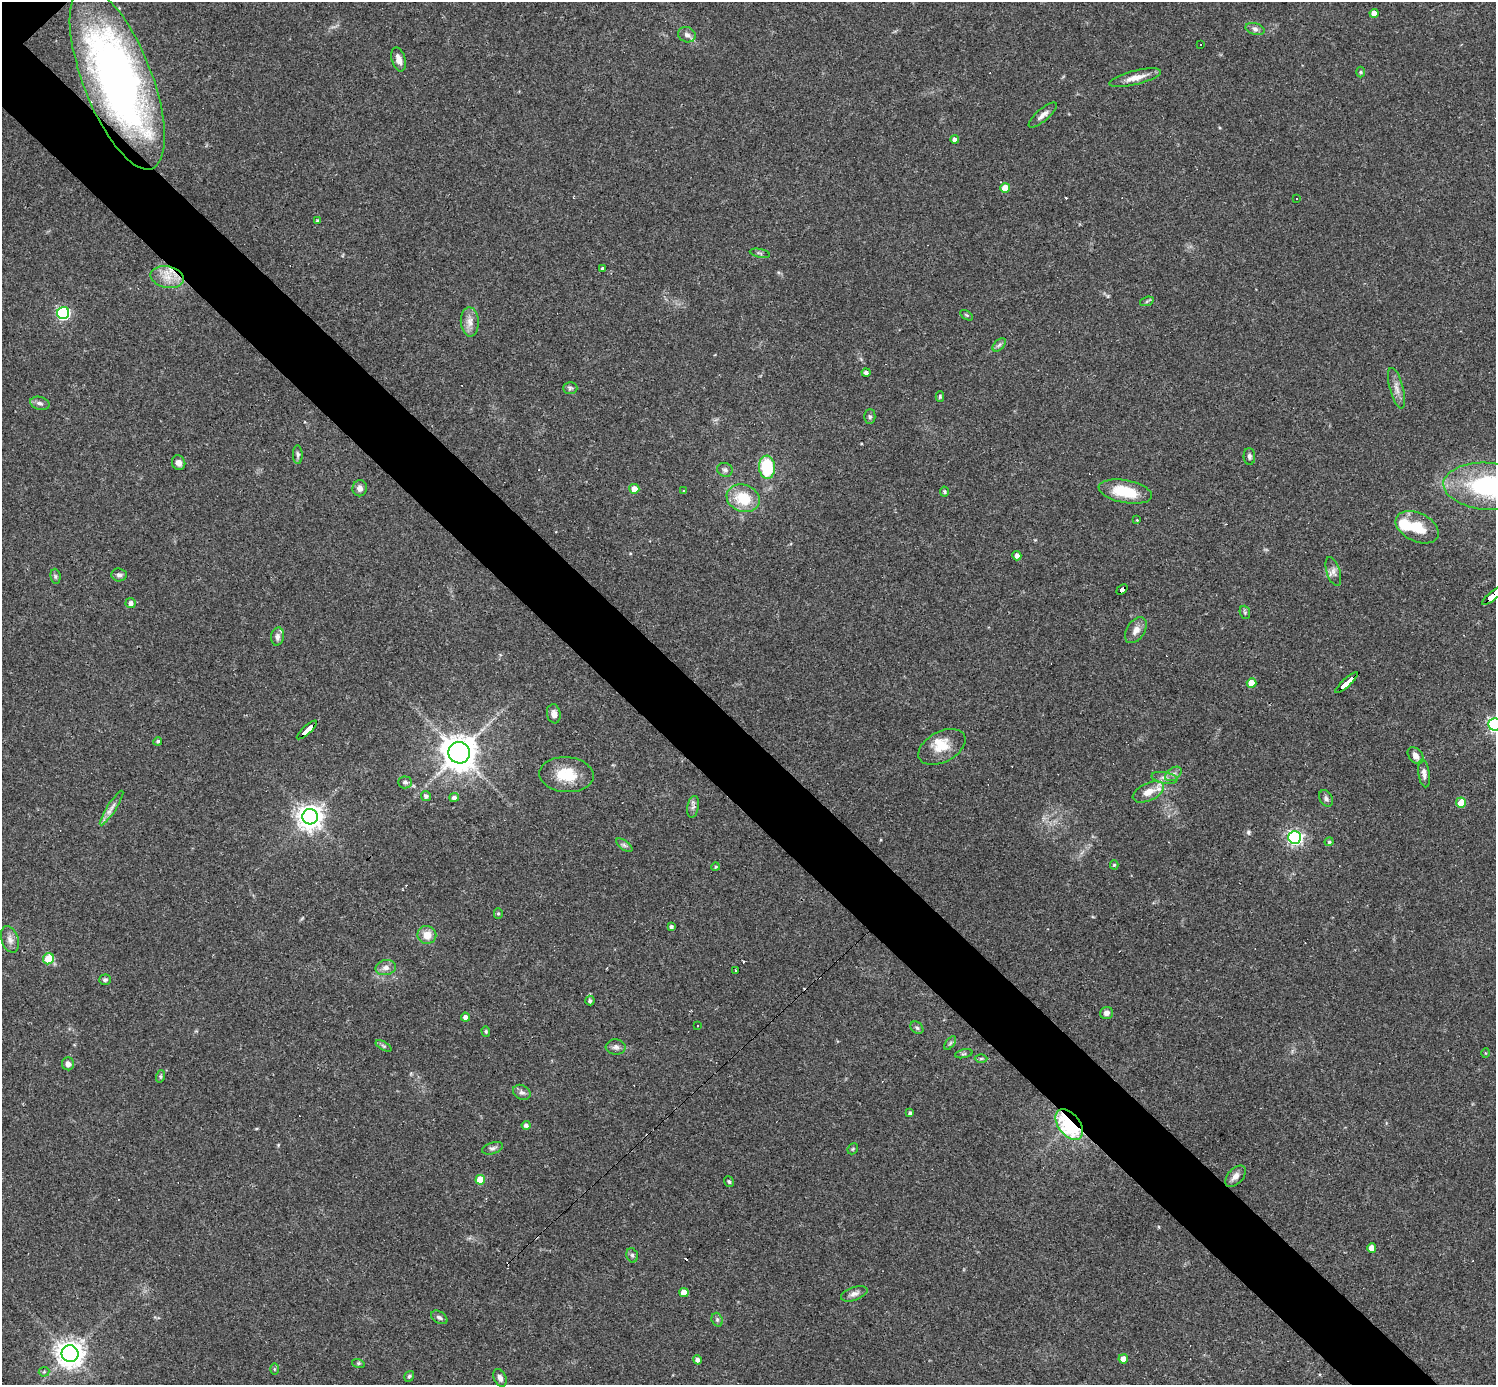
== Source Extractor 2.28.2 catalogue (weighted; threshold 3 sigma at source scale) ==
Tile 6 of 4 x 4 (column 2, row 2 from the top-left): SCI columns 1495-2988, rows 3060-4442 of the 5977 x 5977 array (HDU 1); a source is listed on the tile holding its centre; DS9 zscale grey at full resolution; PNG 1498 x 1387 px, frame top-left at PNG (2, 2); each listed source drawn as its Kron ellipse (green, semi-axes under 4 px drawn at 4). Shown black and unused: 6% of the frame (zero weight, under 3 of 4 exposures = <1% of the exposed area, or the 3 px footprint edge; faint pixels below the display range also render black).
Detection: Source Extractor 2.28.2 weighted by HDU 2 'WHT'; one run over the whole footprint, this tile lists its part. Background 0.0358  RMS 0.0044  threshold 0.0196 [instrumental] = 3 sigma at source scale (4.5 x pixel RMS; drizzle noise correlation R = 1.50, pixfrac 1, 0.05/0.05 arcsec/px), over >= 5 px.
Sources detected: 139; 14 cosmic-ray / hot-pixel residue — neither listed nor drawn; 2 inside a brighter listed object's ellipse — not listed separately; the other 123 listed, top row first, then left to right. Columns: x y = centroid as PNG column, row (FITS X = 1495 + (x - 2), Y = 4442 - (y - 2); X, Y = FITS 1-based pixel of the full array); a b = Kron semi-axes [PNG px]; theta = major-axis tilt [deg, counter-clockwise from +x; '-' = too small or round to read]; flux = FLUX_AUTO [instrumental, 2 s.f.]
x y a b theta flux
1374 13 4 4 - 3.1
1255 29 9 5 -16 1.5
687 35 9 7 -20 2
1201 44 3 3 - 0.88
399 59 12 6 -73 3.1
1361 72 5 3 - 0.47
1135 78 26 7 14 4.8
117 79 96 34 -69 220
1043 115 18 6 40 2.5
955 140 4 4 - 1.7
1005 188 5 4 - 6.6
1296 199 3 3 - 0.6
317 221 4 3 - 0.78
760 253 10 3 -11 0.69
603 269 3 3 - 3.3
167 277 17 10 -12 6.3
1147 301 7 4 19 0.77
63 313 6 6 - 74
967 315 7 4 -33 0.59
470 322 14 9 -87 3.5
999 345 8 4 45 1
866 373 4 4 - 1.4
570 388 7 6 - 0.92
1397 388 21 7 -75 3.2
940 396 5 4 - 0.57
40 403 10 6 -15 1.5
870 417 7 5 89 0.95
298 455 9 5 -88 1
1249 456 8 6 -88 1.2
179 463 7 6 - 2.5
767 467 11 8 -86 22
725 470 8 7 - 1.3
1489 486 46 23 -4 60
360 488 8 7 - 1.8
634 489 5 5 - 4
684 491 3 3 - 0.39
944 492 5 5 - 0.67
1125 492 27 11 -11 15
743 498 17 13 -19 14
1137 520 3 3 - 0.29
1417 527 23 14 -26 12
1017 556 4 4 - 2.1
1333 571 15 6 -73 2.3
119 575 7 6 - 1.4
55 576 8 5 -84 0.84
1122 589 6 4 40 39
1493 596 13 4 41 120
131 603 5 5 - 1.8
1245 612 7 5 -70 0.68
1136 630 14 9 57 3.4
278 636 9 6 80 2
1252 683 5 5 - 7.1
1347 683 14 3 42 160
554 714 9 7 -80 2.3
1494 724 6 6 - 97
307 730 13 3 42 79
158 741 4 4 - 0.8
942 747 25 15 28 8.2
459 753 11 10 - 760
1416 756 9 6 -50 2.2
1424 773 14 5 -82 2
1173 774 9 6 35 1.6
566 775 27 17 -4 13
1164 778 13 5 -10 2
405 782 7 6 - 1.3
1148 792 16 8 25 5.4
426 796 5 4 - 1.4
454 797 4 4 - 1.4
1326 798 9 6 -61 1.2
1461 802 5 5 - 12
693 807 11 5 79 1.6
112 808 20 4 57 2.6
310 817 8 7 - 410
1295 837 6 6 - 120
1329 842 4 3 - 0.62
624 845 9 4 -36 1.1
1114 865 4 4 - 0.63
715 867 4 3 - 0.57
498 913 5 4 - 0.66
671 927 4 4 - 0.99
427 935 9 9 - 5.2
10 939 14 8 -71 2.7
48 959 6 5 - 12
386 968 10 7 11 2.2
736 971 4 3 - 1.6
105 980 6 5 - 0.89
590 1001 5 4 - 0.95
1107 1013 6 5 - 1.9
466 1017 5 4 - 2
697 1025 3 2 - 0.57
917 1028 7 5 -43 0.9
486 1031 5 4 - 0.57
950 1043 8 4 53 0.85
384 1046 9 4 -31 0.82
616 1047 10 7 -3 1.7
1485 1053 5 3 - 0.35
964 1054 9 3 13 0.66
981 1059 6 4 1 0.63
68 1064 6 6 - 1.9
161 1076 6 4 71 0.64
522 1092 9 7 -29 1.6
910 1113 3 3 - 0.85
1069 1124 17 11 -53 64
526 1125 4 4 - 1.3
493 1148 11 5 17 1.5
853 1149 6 5 - 0.61
1235 1176 13 7 47 2.6
480 1180 5 5 - 12
729 1182 6 4 -55 0.67
1372 1248 5 4 - 4.1
632 1255 7 5 -74 1
684 1293 4 4 - 5.7
854 1294 14 6 19 2
439 1317 9 5 -31 1.2
717 1320 7 5 -71 0.89
70 1354 8 8 - 440
1123 1359 4 4 - 3.5
697 1360 4 4 - 1.6
358 1363 6 4 -17 0.67
274 1369 5 3 - 0.55
44 1372 5 5 - 0.58
409 1376 5 4 - 0.68
500 1378 9 6 -66 1.8
Overlapping masked pixels (flux is a lower limit): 7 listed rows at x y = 117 79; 167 277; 1122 589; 1493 596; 1347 683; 307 730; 1069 1124
Isophote crosses this tile's border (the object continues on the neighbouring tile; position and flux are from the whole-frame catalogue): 3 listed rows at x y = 1489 486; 1493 596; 1494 724
Unlisted compact peaks at least as high as the median listed source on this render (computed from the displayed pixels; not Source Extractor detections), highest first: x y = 1248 832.